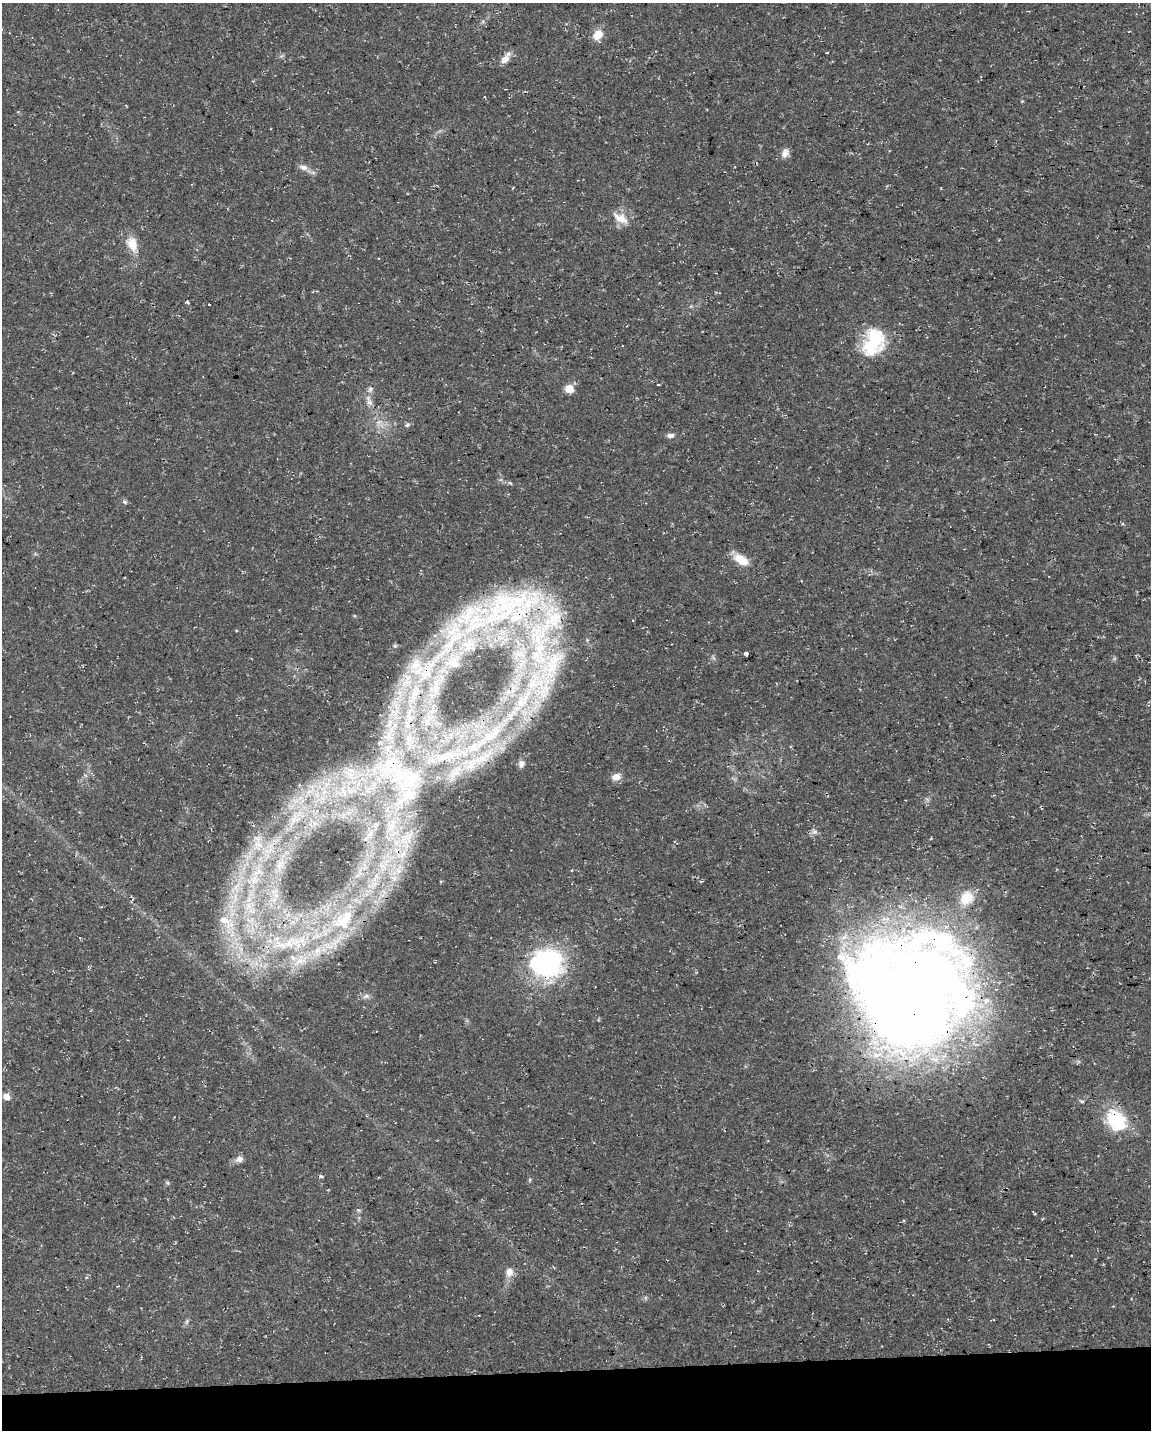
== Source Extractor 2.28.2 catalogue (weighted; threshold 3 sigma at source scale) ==
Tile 10 of 4 x 3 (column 2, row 3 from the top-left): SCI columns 1151-2299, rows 57-1484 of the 4598 x 4353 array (HDU 1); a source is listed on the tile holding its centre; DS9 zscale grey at full resolution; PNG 1153 x 1432 px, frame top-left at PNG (2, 3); no overlay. Shown black and unused: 4% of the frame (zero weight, under 3 of 4 exposures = <1% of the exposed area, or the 3 px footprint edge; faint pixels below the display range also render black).
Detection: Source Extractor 2.28.2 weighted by HDU 2 'WHT'; one run over the whole footprint, this tile lists its part. Background 0.0367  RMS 0.0033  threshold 0.015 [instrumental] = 3 sigma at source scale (4.5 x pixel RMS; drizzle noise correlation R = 1.50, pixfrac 1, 0.0396/0.0396 arcsec/px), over >= 5 px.
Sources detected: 80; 1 inside a brighter object's white glare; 2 cosmic-ray / hot-pixel residue — not listed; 17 inside a brighter listed object's ellipse — not listed separately; the other 60 listed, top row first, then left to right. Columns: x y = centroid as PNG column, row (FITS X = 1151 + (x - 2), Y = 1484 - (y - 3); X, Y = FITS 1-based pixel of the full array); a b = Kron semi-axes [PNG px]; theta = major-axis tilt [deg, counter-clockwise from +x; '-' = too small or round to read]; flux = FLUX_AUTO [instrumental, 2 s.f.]
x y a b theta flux
483 21 6 4 47 0.58
598 35 12 9 54 4.7
827 53 3 2 - 0.21
505 59 13 8 45 2.9
271 129 3 2 - 0.31
785 153 12 9 63 2.1
303 167 13 7 -14 1.9
620 218 24 11 -32 4.6
132 244 16 11 -65 5.9
187 302 5 3 - 0.53
874 342 36 23 -24 13
370 389 6 6 - 0.91
569 389 5 5 - 12
369 402 10 7 -43 1.5
379 423 12 5 67 1.6
407 425 8 5 39 0.79
670 435 9 6 5 1.3
124 502 8 5 -41 0.67
741 560 18 9 -32 6.2
506 606 143 45 24 91
746 653 4 3 - 10
552 664 65 28 61 36
406 683 21 8 25 4.8
427 722 11 6 -49 1.6
489 737 16 12 35 5.8
447 756 46 14 12 17
471 764 35 15 38 14
521 764 9 7 79 1.4
406 777 50 33 -19 30
616 777 10 8 9 2.7
309 792 10 3 45 1.2
344 793 7 4 -72 0.9
295 819 13 10 -8 2.5
375 826 7 4 -46 0.7
814 832 8 6 0 1.1
370 834 7 4 19 0.93
396 842 7 5 -45 1.2
257 844 13 6 -13 2.4
399 871 9 6 -75 1.8
254 880 11 3 79 1.2
967 898 15 14 - 7
248 906 8 6 48 1.6
224 920 17 10 -22 4
344 920 38 23 46 22
232 935 8 4 72 1.2
278 943 14 11 73 4
298 946 11 6 76 2.4
300 961 24 9 17 5.1
547 964 33 29 -4 57
907 992 113 100 -22 560
366 996 10 6 1 1.4
6 1096 9 8 - 2.3
1082 1101 5 4 - 0.47
1116 1120 27 21 -52 18
239 1159 10 8 32 1.8
530 1180 6 4 71 0.5
168 1183 6 4 -71 0.46
903 1220 3 3 - 0.53
509 1272 12 9 76 2.7
187 1321 8 3 71 0.66
Overlapping masked pixels (flux is a lower limit): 6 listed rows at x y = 506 606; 447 756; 406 777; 547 964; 907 992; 1116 1120